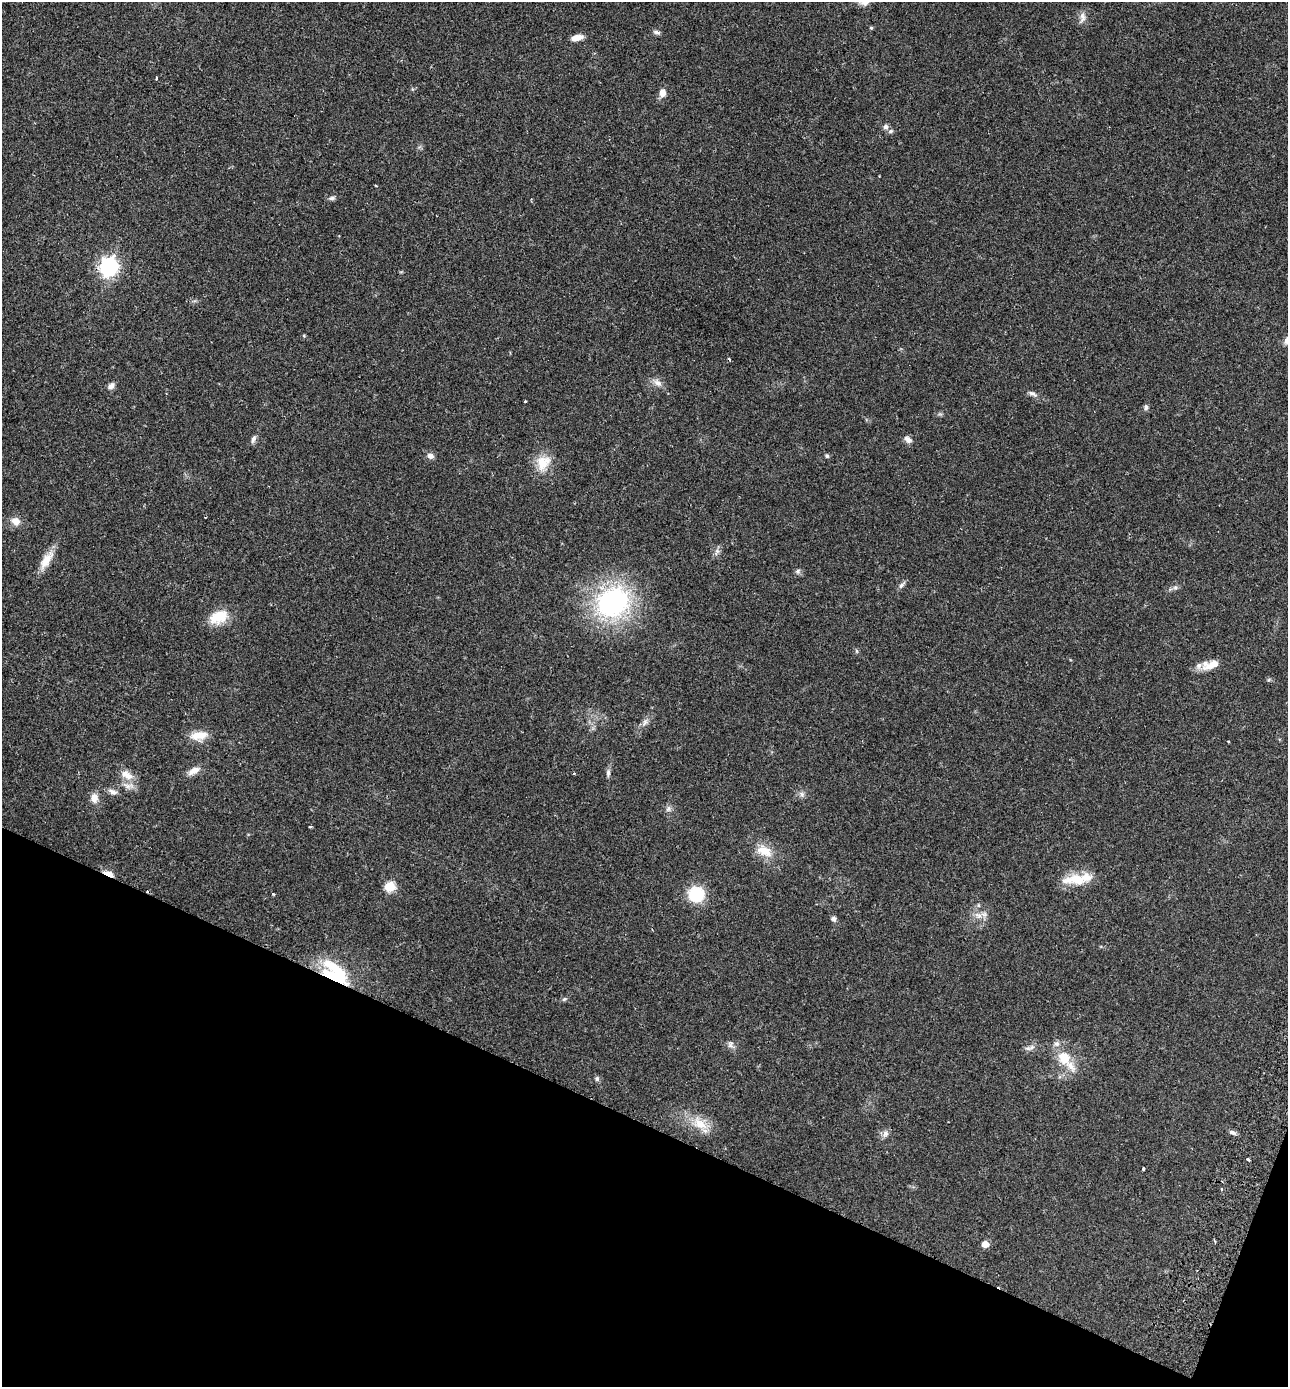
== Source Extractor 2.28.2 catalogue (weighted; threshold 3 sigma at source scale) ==
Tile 15 of 4 x 4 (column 3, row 4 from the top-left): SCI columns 2767-4052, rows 30-1414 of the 5665 x 5596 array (HDU 1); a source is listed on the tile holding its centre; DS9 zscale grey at full resolution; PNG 1290 x 1389 px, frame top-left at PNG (2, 2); no overlay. Shown black and unused: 20% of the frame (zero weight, under 2 of 3 exposures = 3% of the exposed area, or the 3 px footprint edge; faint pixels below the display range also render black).
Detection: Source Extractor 2.28.2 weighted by HDU 2 'WHT'; one run over the whole footprint, this tile lists its part. Background 0.12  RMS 0.0084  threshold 0.0378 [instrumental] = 3 sigma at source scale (4.5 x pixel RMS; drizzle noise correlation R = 1.50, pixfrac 1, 0.05/0.05 arcsec/px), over >= 5 px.
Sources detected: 71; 1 inside a brighter object's white glare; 2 cosmic-ray / hot-pixel residue — not listed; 5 inside a brighter listed object's ellipse — not listed separately; the other 63 listed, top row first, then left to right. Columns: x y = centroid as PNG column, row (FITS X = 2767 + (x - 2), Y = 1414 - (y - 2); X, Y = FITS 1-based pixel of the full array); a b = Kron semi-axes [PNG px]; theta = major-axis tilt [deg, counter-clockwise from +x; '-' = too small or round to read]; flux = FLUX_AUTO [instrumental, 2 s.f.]
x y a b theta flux
1083 17 12 8 -76 4.4
871 28 4 4 - 0.99
657 32 10 5 -19 2.2
577 38 14 7 14 6.2
157 78 3 3 - 3.5
662 93 8 6 82 6.5
886 127 7 6 - 2.3
890 131 8 5 27 1.7
376 185 3 3 - 0.95
332 198 8 5 2 2.1
109 267 7 7 - 350
304 336 5 4 - 0.89
658 383 13 7 -33 4.6
111 386 10 7 50 3.4
1032 394 14 6 -26 3.1
525 401 3 3 - 1.5
1146 408 8 5 83 2.1
253 439 12 6 69 2.8
908 439 12 7 -41 3.6
430 456 8 7 - 3.6
827 456 6 5 - 1.4
543 462 22 18 58 16
16 521 11 9 -46 6.5
717 551 6 6 - 2.3
46 560 28 10 56 12
798 571 7 6 - 2.1
902 585 13 5 47 2.4
1175 587 6 6 - 1.9
613 602 28 23 34 150
219 617 24 15 23 19
857 651 6 4 -71 1.1
1212 665 23 9 24 11
645 722 10 6 69 2.9
199 735 23 10 7 12
194 771 17 8 29 6.4
608 773 9 6 90 2.3
127 775 18 10 -26 9.3
113 792 12 6 -15 3.7
802 794 8 6 -47 2.4
94 798 12 9 -89 6.2
668 809 9 6 54 2.6
310 827 5 3 - 0.76
765 851 22 13 -28 14
109 874 14 5 -22 5.5
1074 879 34 13 2 19
390 887 6 5 - 49
273 894 4 3 - 0.79
696 894 13 13 - 36
978 916 12 6 -14 4.5
834 919 7 6 - 2.2
340 975 50 14 -49 40
564 999 7 4 44 1.3
730 1045 11 8 -55 3.1
1032 1047 11 6 33 3.3
1064 1058 16 13 -56 17
597 1078 7 5 75 1.6
700 1124 24 14 -37 16
1232 1132 8 5 -25 2.5
885 1134 10 8 64 3.2
1248 1159 3 3 - 1.3
1143 1169 3 2 - 1.1
1214 1240 4 3 - 0.9
985 1244 5 5 - 12
Overlapping masked pixels (flux is a lower limit): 2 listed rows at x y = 109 874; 340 975